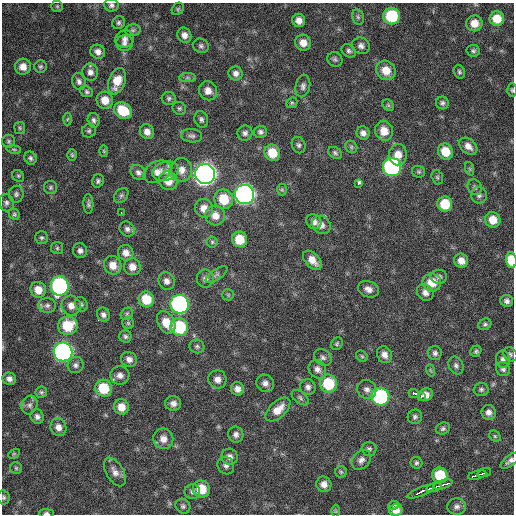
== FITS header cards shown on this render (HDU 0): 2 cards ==
NAXIS1  =                  512 / Axis length
NAXIS2  =                  512 / Axis length

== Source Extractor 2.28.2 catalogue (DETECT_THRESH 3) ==
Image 512 x 512 px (HDU 0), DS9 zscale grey, 1 PNG px = 1 image px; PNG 516 x 516 px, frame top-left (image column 1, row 512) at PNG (2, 3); each listed source drawn as its Kron ellipse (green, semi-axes under 4 px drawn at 4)
Background 340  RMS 19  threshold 57.9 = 3 sigma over >= 5 px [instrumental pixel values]
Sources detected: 200; all 200 listed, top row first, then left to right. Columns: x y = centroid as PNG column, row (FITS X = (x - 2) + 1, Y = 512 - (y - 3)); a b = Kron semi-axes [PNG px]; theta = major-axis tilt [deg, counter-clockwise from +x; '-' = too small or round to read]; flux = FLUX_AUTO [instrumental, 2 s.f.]
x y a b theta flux
111 5 7 6 - 3800
57 6 6 5 - 2100
178 9 7 5 47 2100
392 16 8 8 - 70000
358 17 8 6 -76 3400
497 19 7 7 - 21000
299 20 7 6 - 8700
119 23 7 6 - 3000
474 23 8 8 - 14000
133 30 8 5 14 2800
184 35 8 7 - 7500
124 39 9 8 - 6100
124 43 8 8 - 5100
303 43 8 8 - 12000
201 46 8 7 - 3500
361 46 9 8 - 5700
349 51 7 6 - 3400
473 51 6 6 - 2600
98 52 7 7 - 6600
335 59 8 7 - 3200
23 67 8 8 - 11000
40 67 6 6 - 2500
386 70 10 9 - 19000
90 72 9 8 - 6400
459 72 7 5 -71 2500
236 73 7 7 - 5900
187 78 8 4 0 3100
117 81 13 8 71 23000
79 82 9 7 -73 4900
303 86 11 7 78 5000
512 90 6 4 -88 1900
208 91 10 9 - 10000
87 92 6 5 - 2700
169 98 7 6 - 3200
105 100 8 8 - 15000
292 103 6 5 - 2000
442 103 6 6 - 3200
388 105 6 5 - 2500
179 108 7 6 - 2700
123 111 9 7 -36 39000
67 119 6 4 86 2000
201 119 8 6 -70 3700
94 120 7 6 - 3700
20 128 6 5 - 2400
89 131 7 6 - 2900
384 131 10 9 - 16000
147 132 8 7 - 8100
260 132 6 6 - 3600
245 133 8 7 - 4600
363 133 7 6 - 5900
192 136 10 6 -7 4500
9 141 6 6 - 2500
299 145 8 6 -67 3500
468 146 10 7 -40 8800
351 147 7 5 -48 2600
14 149 7 3 -9 1800
104 151 6 4 -88 1500
445 152 8 7 - 23000
272 153 8 7 - 24000
335 153 7 5 -31 2900
72 155 6 4 -86 2000
398 155 10 9 - 15000
30 158 6 6 - 3100
392 167 9 9 - 240000
470 169 7 4 -71 1800
181 170 12 10 89 12000
165 171 13 9 18 10000
138 172 8 6 -42 4500
157 172 14 10 26 12000
418 172 6 6 - 2300
205 174 10 10 - 910000
18 176 6 5 - 2100
437 177 7 5 -74 2200
98 181 7 5 63 3000
168 181 10 9 - 18000
358 183 3 3 - 9200
50 187 7 6 - 3000
475 187 8 7 - 3200
282 190 6 5 - 2000
16 194 8 7 - 3600
245 194 10 9 - 500000
121 195 8 6 48 3400
479 195 8 7 - 4300
224 199 10 9 - 36000
6 203 9 7 -78 4200
88 204 10 5 -88 3200
445 204 7 7 - 32000
204 208 9 9 - 13000
121 213 2 2 - 3400
14 214 6 5 - 2200
215 216 10 10 - 13000
493 220 8 7 - 19000
314 222 8 7 - 6600
321 225 10 8 -43 7300
127 229 8 7 - 4700
42 238 6 6 - 2800
239 239 8 7 - 28000
212 242 5 5 - 2300
57 248 6 6 - 2400
80 251 7 7 - 4800
126 253 8 7 - 8700
312 260 11 7 -47 13000
511 260 8 5 -84 31000
461 261 7 7 - 10000
113 265 9 8 - 12000
132 267 8 8 - 10000
216 275 12 5 34 4000
439 277 8 7 - 4200
205 279 9 8 - 5800
166 281 9 8 - 6400
432 282 9 9 - 23000
60 286 9 9 - 240000
368 289 11 8 -22 7900
38 290 8 7 - 15000
425 293 9 7 -43 7100
228 295 6 5 - 2000
146 299 8 7 - 31000
507 301 6 6 - 4400
81 304 7 6 - 2600
180 304 9 9 - 330000
47 305 9 7 1 4900
71 306 10 9 - 10000
127 314 7 5 48 2500
103 315 7 6 - 4600
166 322 12 8 -62 21000
128 323 6 6 - 2200
485 324 7 5 25 2700
68 326 10 9 - 43000
179 327 9 8 - 74000
125 336 6 6 - 2900
337 344 7 5 56 2300
197 346 7 7 - 3000
476 351 6 5 - 2400
63 352 9 9 - 430000
435 353 7 7 - 4000
510 354 7 6 - 3000
384 355 9 7 -61 7900
362 356 6 5 - 2000
323 357 9 7 -37 4300
129 359 8 7 - 7200
503 359 8 7 - 5700
76 365 8 8 - 4600
456 365 9 7 -66 4200
317 369 10 8 -55 6600
503 369 7 6 - 3700
430 370 6 4 -71 1900
120 375 9 9 - 7500
9 379 7 6 - 5700
217 379 9 9 - 8700
265 383 9 8 - 7100
328 383 9 8 - 53000
308 387 8 7 - 5500
104 388 9 8 - 42000
237 389 7 6 - 7300
367 389 10 9 - 6300
481 389 7 6 - 3300
41 392 6 5 - 2300
414 393 5 3 - 45000
426 395 7 6 - 8300
421 396 3 2 - 5800
380 397 9 8 - 160000
300 398 10 5 -39 3400
173 403 8 7 - 6500
30 405 9 8 - 5100
121 407 8 7 - 14000
278 410 15 8 43 16000
489 412 7 7 - 6400
37 417 7 6 - 4700
415 417 7 7 - 3500
58 427 9 8 - 8500
443 429 7 6 - 2900
236 434 8 7 - 5300
495 436 6 5 - 2000
163 439 10 10 - 12000
369 449 7 7 - 3000
14 454 6 4 30 1700
230 457 8 8 - 6100
361 460 11 8 47 6400
510 461 11 5 36 5100
416 463 6 5 - 2800
226 466 9 8 - 5000
16 468 6 6 - 2100
115 472 16 8 -60 9300
341 472 6 5 - 2300
484 473 7 3 21 12000
440 475 8 7 - 40000
477 475 9 3 14 19000
324 484 8 7 - 9100
443 485 10 3 17 31000
434 487 8 3 17 16000
201 489 9 8 - 27000
421 491 14 3 23 33000
192 492 8 7 - 4200
4 497 7 6 - 2600
393 505 5 3 - 9200
183 506 8 7 - 3200
457 506 9 8 - 5500
396 510 6 6 - 11000
336 511 6 4 -90 1600
46 513 7 4 0 2800
At the frame edge (FLAGS 8, measured only in part): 6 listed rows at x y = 111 5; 512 90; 511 260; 510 461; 4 497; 46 513